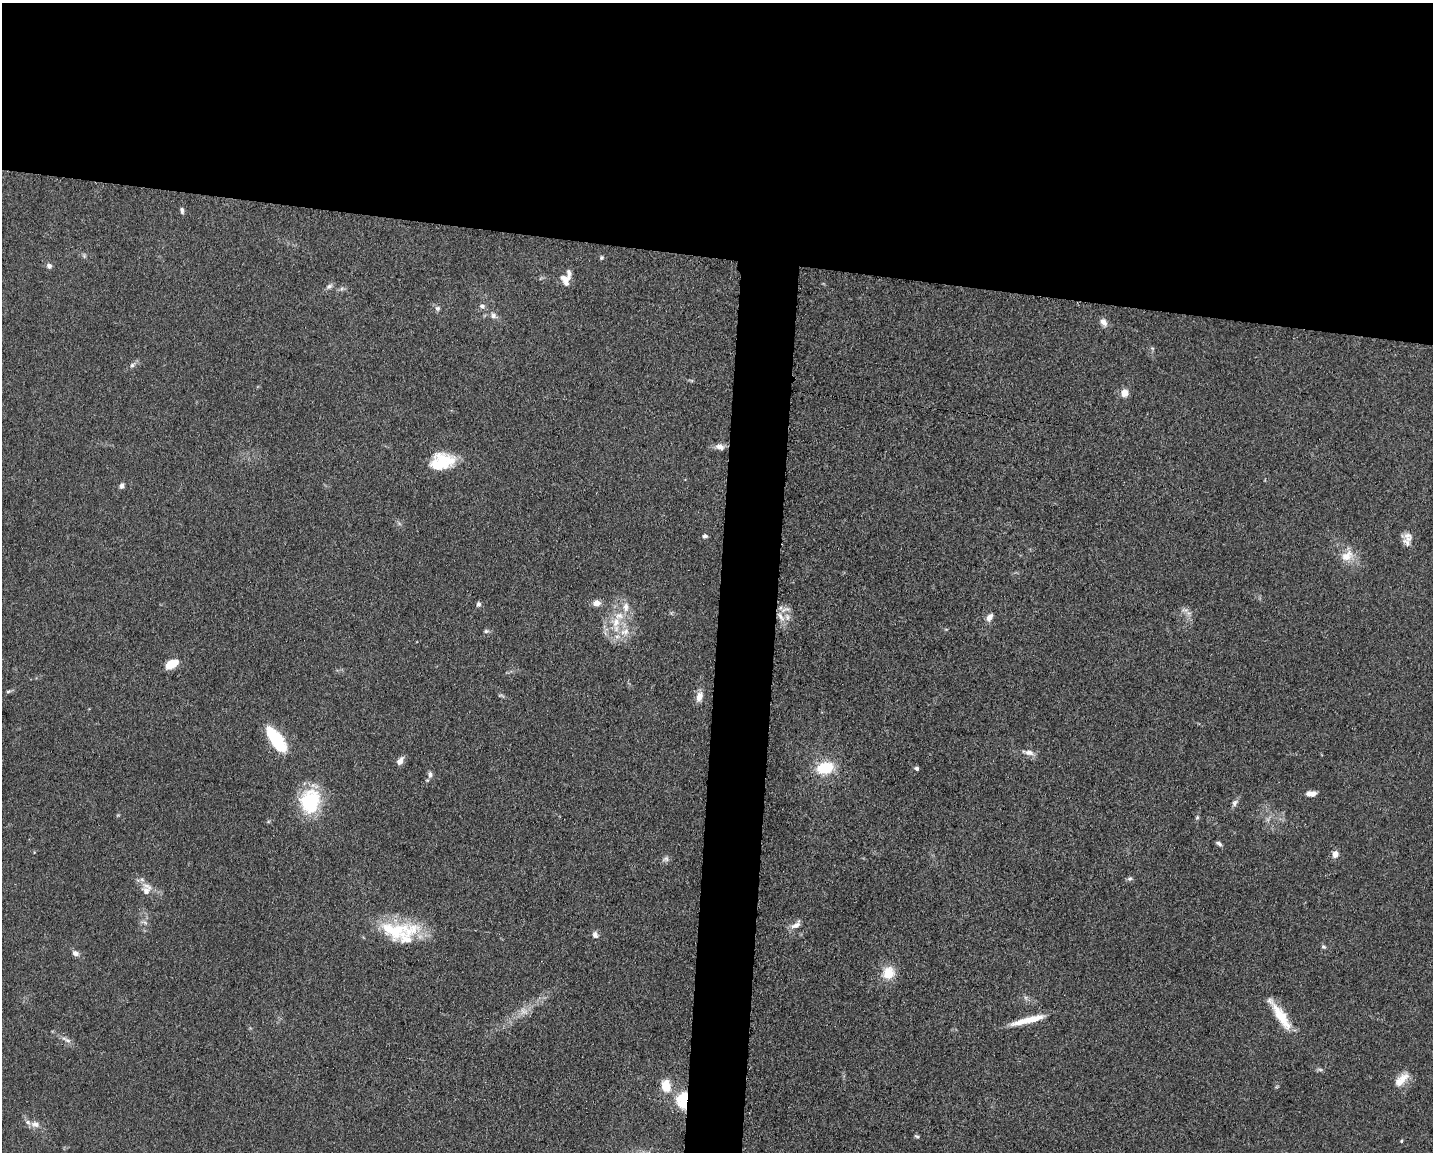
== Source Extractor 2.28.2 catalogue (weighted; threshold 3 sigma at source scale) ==
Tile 2 of 3 x 4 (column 2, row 1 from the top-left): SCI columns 1660-3090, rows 3461-4610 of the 4639 x 4618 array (HDU 1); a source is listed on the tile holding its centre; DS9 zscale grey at full resolution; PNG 1435 x 1154 px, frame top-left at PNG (2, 3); no overlay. Shown black and unused: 25% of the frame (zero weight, under 3 of 5 exposures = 1% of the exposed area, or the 3 px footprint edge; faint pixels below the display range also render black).
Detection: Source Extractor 2.28.2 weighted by HDU 2 'WHT'; one run over the whole footprint, this tile lists its part. Background 0.0763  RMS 0.0066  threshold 0.0295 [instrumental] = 3 sigma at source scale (4.5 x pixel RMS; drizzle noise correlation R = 1.50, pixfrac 1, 0.05/0.05 arcsec/px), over >= 5 px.
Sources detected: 70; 1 too faint to see at this stretch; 1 inside a brighter object's white glare — not listed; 8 inside a brighter listed object's ellipse — not listed separately; the other 60 listed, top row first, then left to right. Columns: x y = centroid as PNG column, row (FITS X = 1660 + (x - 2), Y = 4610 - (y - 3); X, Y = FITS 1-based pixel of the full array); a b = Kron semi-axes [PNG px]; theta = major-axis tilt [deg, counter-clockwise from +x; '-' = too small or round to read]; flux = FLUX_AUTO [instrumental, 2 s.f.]
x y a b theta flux
182 210 8 4 -79 1.6
601 257 5 5 - 0.93
49 266 7 6 - 1.9
565 280 13 8 -59 5.1
329 286 9 5 37 1.9
482 306 8 6 -26 1.9
437 308 8 7 - 1.7
493 316 8 7 - 2.5
1103 322 11 7 -56 3.7
132 365 6 5 - 1.4
1125 393 10 9 - 4.8
720 447 13 7 -16 3.9
442 462 27 20 5 23
122 486 6 5 - 2.1
705 536 6 5 - 1.6
1407 543 14 8 -40 4
1347 556 19 12 39 9.4
596 603 10 8 2 3.9
479 604 7 6 - 1.5
626 607 14 8 90 5.3
785 609 15 6 17 3.2
1185 610 12 4 -18 2
781 617 15 6 -54 4.5
989 617 10 6 62 3.9
616 622 16 10 76 10
486 631 6 6 - 1.3
625 632 15 9 17 7.6
172 664 12 7 27 14
8 691 6 4 8 1.1
699 696 12 7 76 5.5
276 739 31 12 -55 31
1029 753 12 7 -6 3.8
400 761 10 6 54 4
825 768 16 11 15 25
917 768 5 5 - 1.4
430 774 8 5 -89 1.8
1311 794 12 6 2 4.1
310 803 30 23 -85 38
1234 803 9 6 68 2.1
1197 817 5 4 - 0.82
1219 844 7 5 -40 1.7
1335 854 7 6 - 4.4
666 859 8 7 - 2.1
1130 879 7 6 - 1.4
146 889 18 12 84 6.7
796 925 15 8 39 4.2
393 930 39 24 -22 35
595 935 9 7 -74 2.6
1323 947 6 5 - 1.1
75 953 9 6 -30 2.7
888 973 13 12 - 14
1280 1015 44 10 -56 19
1024 1021 36 8 17 13
68 1040 8 4 -9 1.7
1401 1080 22 10 44 9
666 1086 14 10 -83 12
682 1100 16 10 84 22
35 1124 13 8 -16 4.5
917 1136 7 4 -26 1
1401 1141 4 4 - 0.67
Overlapping masked pixels (flux is a lower limit): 1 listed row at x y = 682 1100